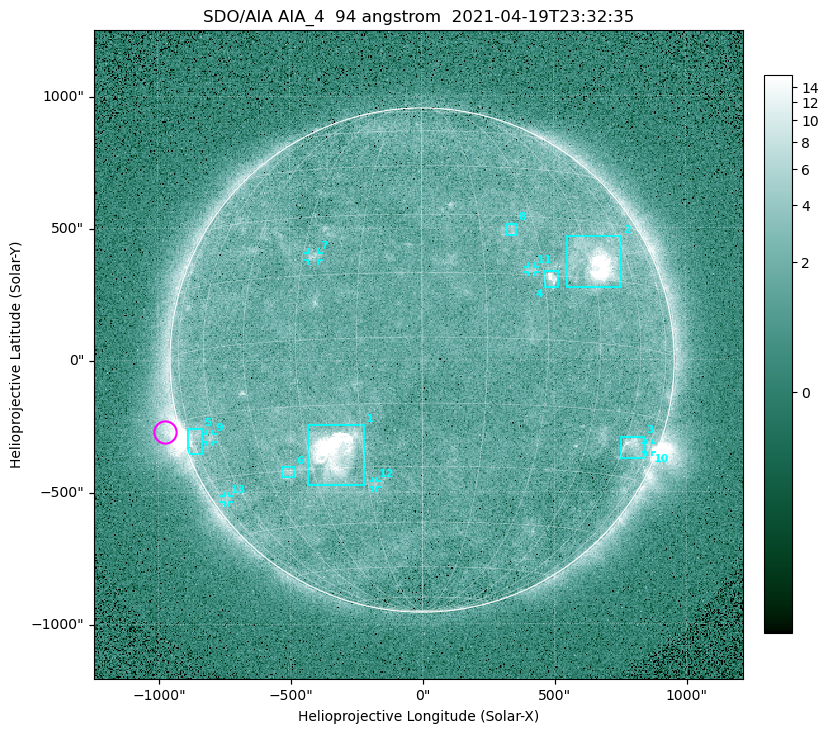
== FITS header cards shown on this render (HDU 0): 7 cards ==
TELESCOP= 'SDO/AIA '
INSTRUME= 'AIA_4   '
WAVELNTH=                   94
WAVEUNIT= 'angstrom'
DATE-OBS= '2021-04-19T23:32:35.12'
CTYPE1  = 'HPLN-TAN'
CTYPE2  = 'HPLT-TAN'

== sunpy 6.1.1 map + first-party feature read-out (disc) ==
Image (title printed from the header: SDO/AIA AIA_4  94 angstrom  2021-04-19T23:32:35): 512 x 512 px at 4.8 arcsec/px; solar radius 955 arcsec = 199 px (full disc in frame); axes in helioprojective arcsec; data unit not stated in the header (colour bar unlabelled)
Orientation: roll -0.138 deg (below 1 deg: not rotated)
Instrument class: DISC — disc imager (sunpy class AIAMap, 94 A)
Bright regions (active regions / flare kernels): reference = the median radial profile (limb darkening/brightening removed); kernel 5 px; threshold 5 sigma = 2.48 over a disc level ~1.75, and >= 1.15x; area >= 9 px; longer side >= 5 px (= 24 arcsec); searched inside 0.97 R_sun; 13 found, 13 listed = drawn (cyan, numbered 1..; 6 of them under ~33 arcsec drawn as corner ticks so the feature stays visible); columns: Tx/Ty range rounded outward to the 10 arcsec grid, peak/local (2 s.f.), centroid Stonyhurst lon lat
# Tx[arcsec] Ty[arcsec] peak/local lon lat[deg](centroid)
1 -430..-220 -470..-240 157 -23 -26
2 550..760 270..470 32 +47 +19
3 750..840 -380..-290 4.4 +64 -22
4 460..520 270..340 6.9 +32 +14
5 -890..-830 -360..-260 6.2 -73 -19
6 -540..-480 -440..-400 3 -38 -30
7 -430..-390 380..410 3.2 -27 +20
8 320..360 470..520 2.9 +23 +26
9 -820..-790 -310..-280 2.8 -63 -20
10 850..870 -350..-310 3.1 +75 -22
11 400..430 330..360 2.8 +27 +16
12 -190..-170 -480..-450 2.7 -13 -34
13 -750..-730 -540..-510 2.2 -71 -35
Off-limb structures (1.02-1.3 R_sun): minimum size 50 px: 5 found; the strongest spans PA ~85..115 deg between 1.02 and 1.21 R_sun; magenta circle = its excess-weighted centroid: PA ~105 deg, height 1.06 R_sun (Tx ~-980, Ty ~-270 arcsec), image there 5.5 x the reference